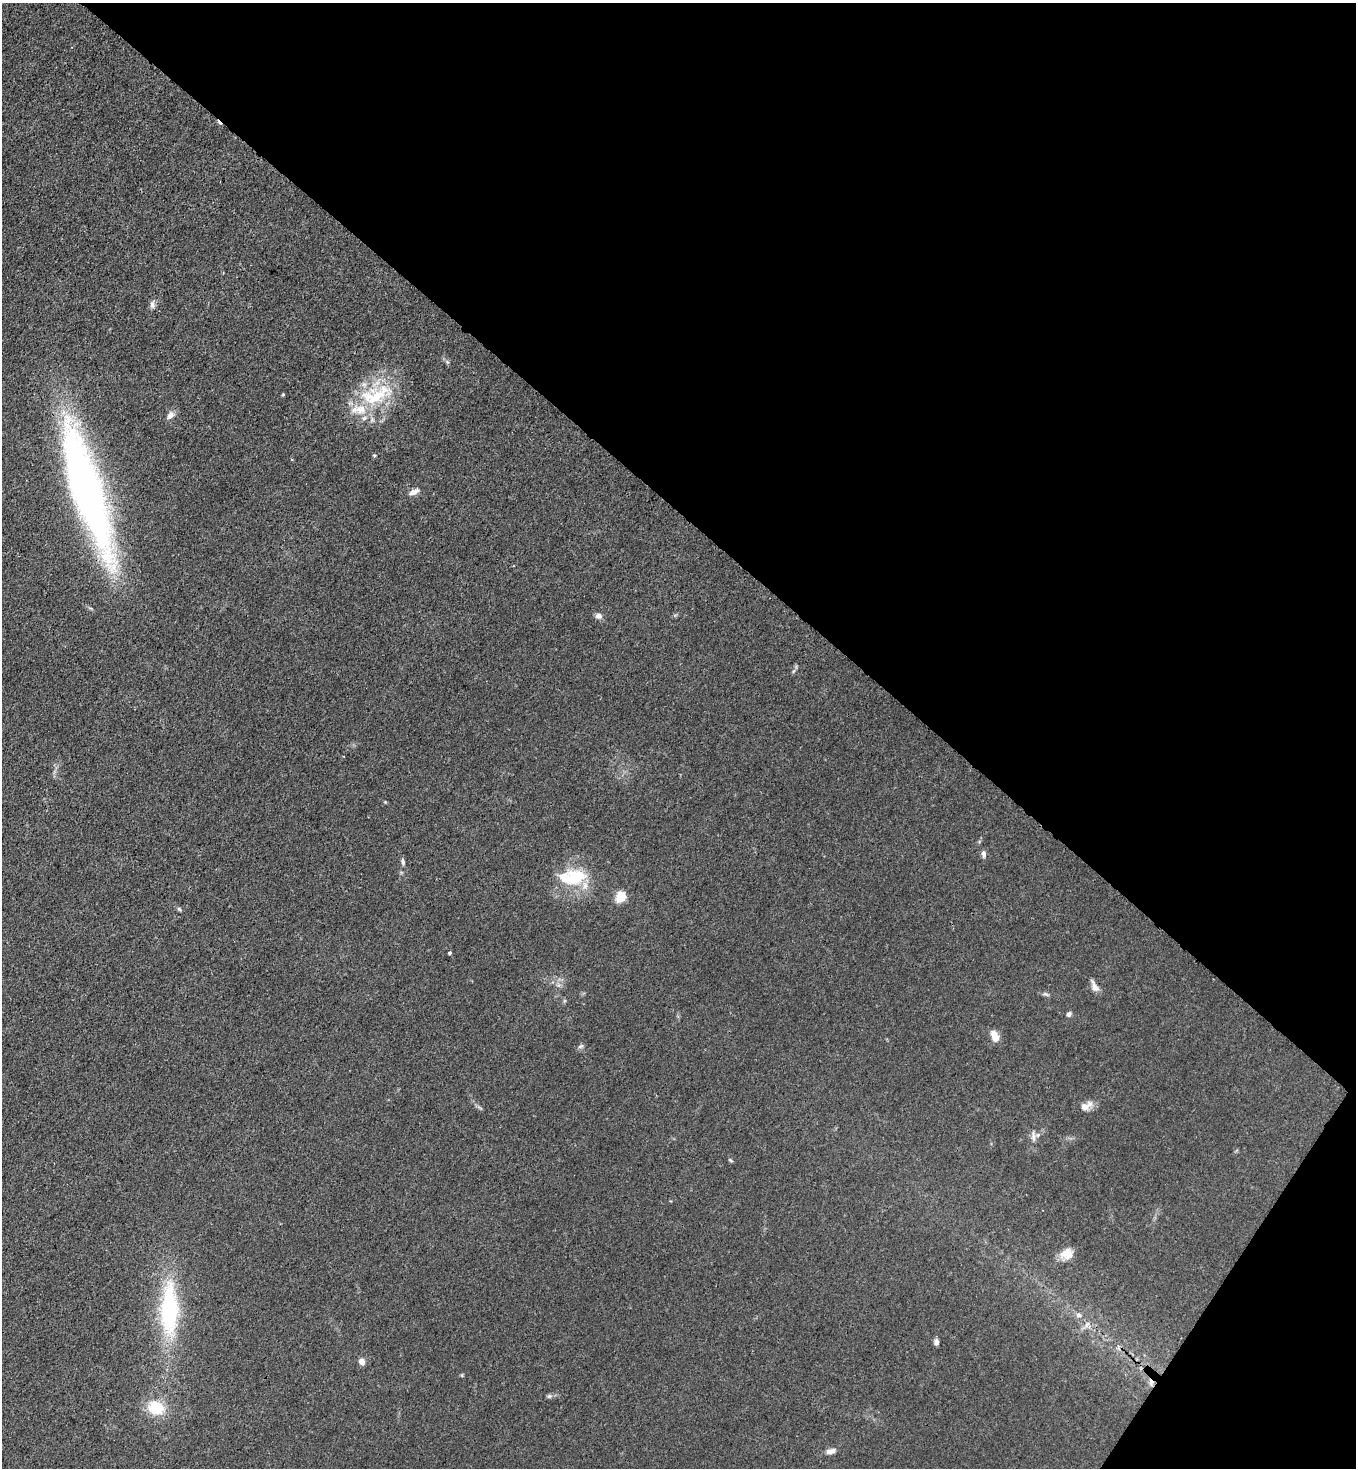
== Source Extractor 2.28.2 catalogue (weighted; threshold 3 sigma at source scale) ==
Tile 8 of 4 x 4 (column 4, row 2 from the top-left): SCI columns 4287-5640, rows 2993-4458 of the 6007 x 5984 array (HDU 1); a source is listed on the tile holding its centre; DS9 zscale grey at full resolution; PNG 1358 x 1470 px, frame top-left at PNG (2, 3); no overlay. Shown black and unused: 38% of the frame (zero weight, under 3 of 4 exposures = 7% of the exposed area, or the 3 px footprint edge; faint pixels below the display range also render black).
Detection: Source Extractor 2.28.2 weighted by HDU 2 'WHT'; one run over the whole footprint, this tile lists its part. Background 0.021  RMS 0.0028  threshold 0.0127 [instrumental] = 3 sigma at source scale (4.5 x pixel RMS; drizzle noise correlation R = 1.50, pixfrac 1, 0.05/0.05 arcsec/px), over >= 5 px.
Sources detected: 38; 1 inside a brighter object's white glare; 2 cosmic-ray / hot-pixel residue — not listed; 3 inside a brighter listed object's ellipse — not listed separately; the other 32 listed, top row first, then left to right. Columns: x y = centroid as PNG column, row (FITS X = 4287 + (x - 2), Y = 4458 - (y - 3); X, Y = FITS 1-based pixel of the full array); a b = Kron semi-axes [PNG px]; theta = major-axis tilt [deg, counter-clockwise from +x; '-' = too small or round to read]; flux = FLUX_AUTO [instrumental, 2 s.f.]
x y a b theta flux
152 305 12 6 88 0.99
283 394 4 4 - 0.27
376 395 54 24 21 19
170 415 11 8 56 1.5
374 455 5 3 - 0.26
87 490 129 27 -72 160
414 492 13 6 26 1.6
599 616 8 7 - 1.2
794 671 6 4 69 0.44
984 854 9 5 -86 0.94
403 862 9 4 -80 0.63
577 876 32 20 -12 10
621 897 6 5 - 21
179 909 7 4 -45 0.43
450 953 3 3 - 0.62
1095 986 16 7 -63 1.7
1046 994 12 3 -23 0.59
1069 1014 7 6 - 0.73
995 1036 12 7 -70 3.1
581 1046 9 5 27 0.57
1086 1106 18 9 29 2.2
1033 1137 15 7 -85 1.5
730 1160 7 4 -32 0.34
1067 1254 16 13 17 3.3
169 1310 65 21 90 31
1078 1315 8 6 -17 0.82
1087 1324 9 4 54 0.87
936 1342 7 5 -89 0.97
362 1361 8 7 - 1.4
549 1396 7 5 20 0.58
156 1408 20 16 -17 8.3
831 1451 12 6 14 1.4
Overlapping masked pixels (flux is a lower limit): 1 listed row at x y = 87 490